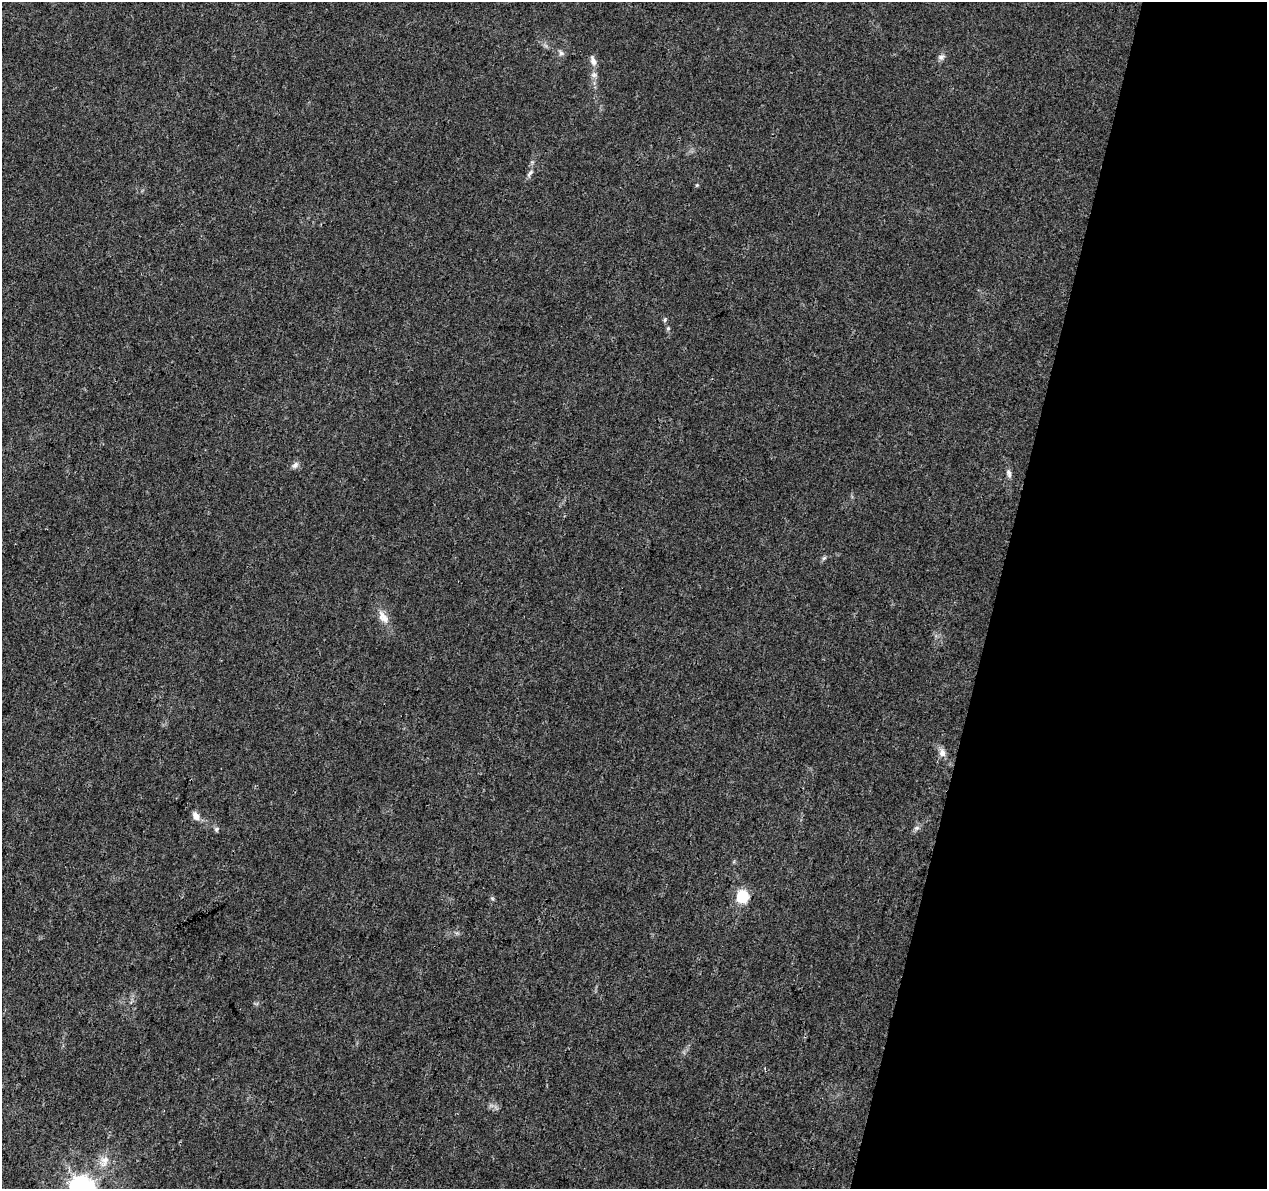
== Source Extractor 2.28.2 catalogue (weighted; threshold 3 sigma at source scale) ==
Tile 8 of 4 x 4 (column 4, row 2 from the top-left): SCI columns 3797-5061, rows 2603-3789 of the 5076 x 5262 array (HDU 1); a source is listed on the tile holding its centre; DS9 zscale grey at full resolution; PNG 1269 x 1191 px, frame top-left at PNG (2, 2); no overlay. Shown black and unused: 21% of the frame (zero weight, under 3 of 4 exposures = <1% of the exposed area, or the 3 px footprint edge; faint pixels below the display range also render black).
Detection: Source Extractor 2.28.2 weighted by HDU 2 'WHT'; one run over the whole footprint, this tile lists its part. Background 0.0195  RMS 0.0029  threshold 0.0131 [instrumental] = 3 sigma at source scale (4.5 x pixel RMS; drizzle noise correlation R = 1.50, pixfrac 1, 0.0396/0.0396 arcsec/px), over >= 5 px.
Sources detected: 20; all 20 listed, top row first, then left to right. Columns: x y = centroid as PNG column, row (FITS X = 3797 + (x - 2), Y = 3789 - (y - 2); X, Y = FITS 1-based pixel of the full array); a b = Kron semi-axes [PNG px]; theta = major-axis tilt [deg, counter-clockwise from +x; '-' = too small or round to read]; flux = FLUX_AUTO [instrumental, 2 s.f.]
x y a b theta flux
561 53 9 6 -40 0.9
941 57 10 8 30 1.1
593 61 15 7 -70 1.6
594 75 9 7 -24 1.1
530 173 13 5 54 1
697 185 5 4 - 0.33
665 320 7 4 71 0.47
668 328 6 5 - 0.52
295 465 10 7 46 1.2
1009 472 8 7 - 0.97
824 558 7 4 18 0.5
383 617 20 11 -55 3.3
942 753 12 8 -82 1.7
196 816 12 8 -56 1.9
916 828 7 6 - 0.78
216 829 7 7 - 0.67
742 896 6 6 - 36
492 898 6 4 -19 0.39
104 1161 19 10 62 3.5
82 1188 9 8 - 310
Isophote crosses this tile's border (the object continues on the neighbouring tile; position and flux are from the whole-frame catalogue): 1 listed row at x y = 82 1188